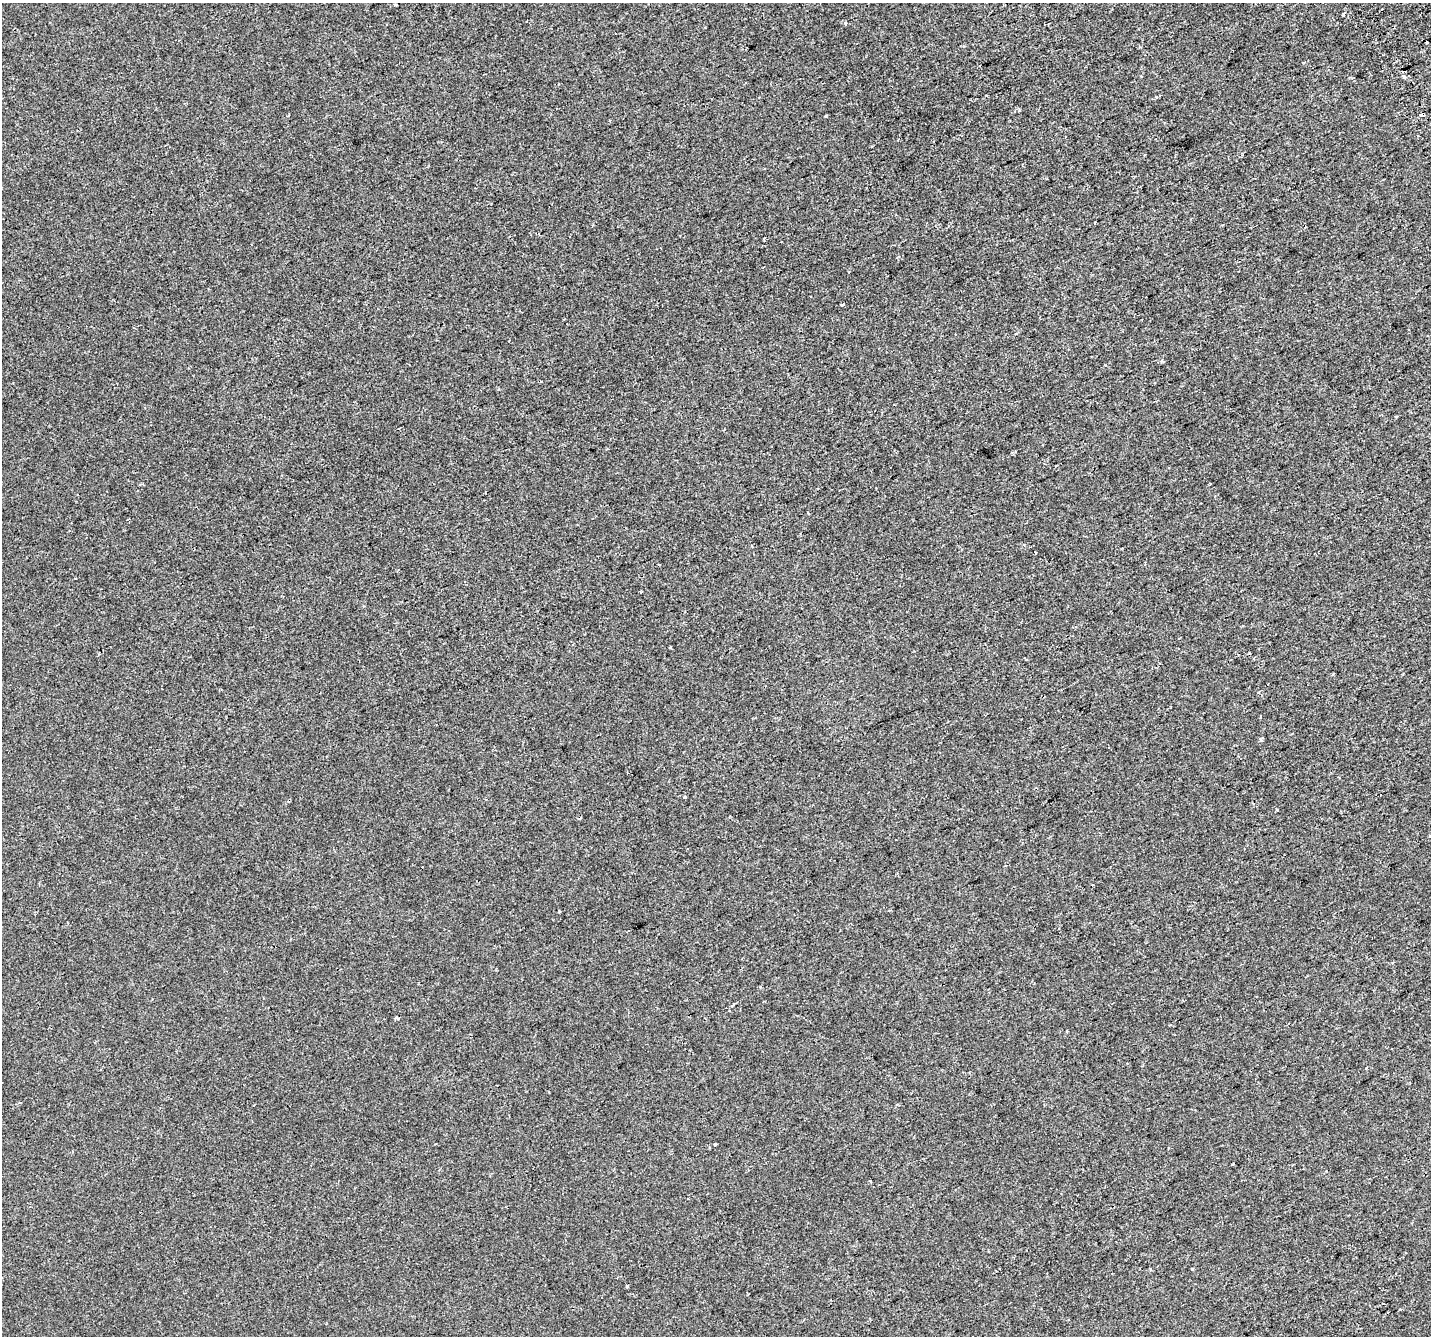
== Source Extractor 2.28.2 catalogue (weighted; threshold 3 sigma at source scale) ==
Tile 10 of 4 x 4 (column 2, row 3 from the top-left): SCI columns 1472-2900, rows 1511-2844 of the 5798 x 5630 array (HDU 1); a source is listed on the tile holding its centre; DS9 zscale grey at full resolution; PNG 1433 x 1338 px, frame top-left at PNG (2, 3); no overlay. Shown black and unused: <1% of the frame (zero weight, under 2 of 3 exposures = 2% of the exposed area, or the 3 px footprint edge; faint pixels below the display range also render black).
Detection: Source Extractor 2.28.2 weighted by HDU 2 'WHT'; one run over the whole footprint, this tile lists its part. Background -1.01e-04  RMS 0.0037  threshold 0.0166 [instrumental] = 3 sigma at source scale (4.5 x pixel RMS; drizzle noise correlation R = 1.50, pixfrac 1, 0.0396/0.0396 arcsec/px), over >= 5 px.
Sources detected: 18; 3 cosmic-ray / hot-pixel residue — not listed; the other 15 listed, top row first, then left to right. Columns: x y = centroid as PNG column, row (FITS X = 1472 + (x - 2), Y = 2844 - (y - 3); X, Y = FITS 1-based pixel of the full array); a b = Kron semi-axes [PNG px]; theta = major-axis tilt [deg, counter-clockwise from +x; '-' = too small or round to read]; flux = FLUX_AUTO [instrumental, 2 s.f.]
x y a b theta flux
396 5 3 3 - 0.46
845 24 4 3 - 0.58
1403 76 3 3 - 2.4
1422 115 4 3 - 5
826 116 3 2 - 0.37
1144 155 3 2 - 0.35
1095 222 3 2 - 0.33
842 305 4 3 - 0.4
685 797 4 3 - 0.36
1277 810 3 3 - 0.45
734 1005 3 2 - 0.33
715 1145 3 3 - 1.1
870 1181 3 2 - 0.36
1192 1269 3 3 - 1.8
627 1286 4 3 - 0.34
Overlapping masked pixels (flux is a lower limit): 1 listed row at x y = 1422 115
Unlisted compact peaks at least as high as the median listed source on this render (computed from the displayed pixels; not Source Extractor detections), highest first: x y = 1343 14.